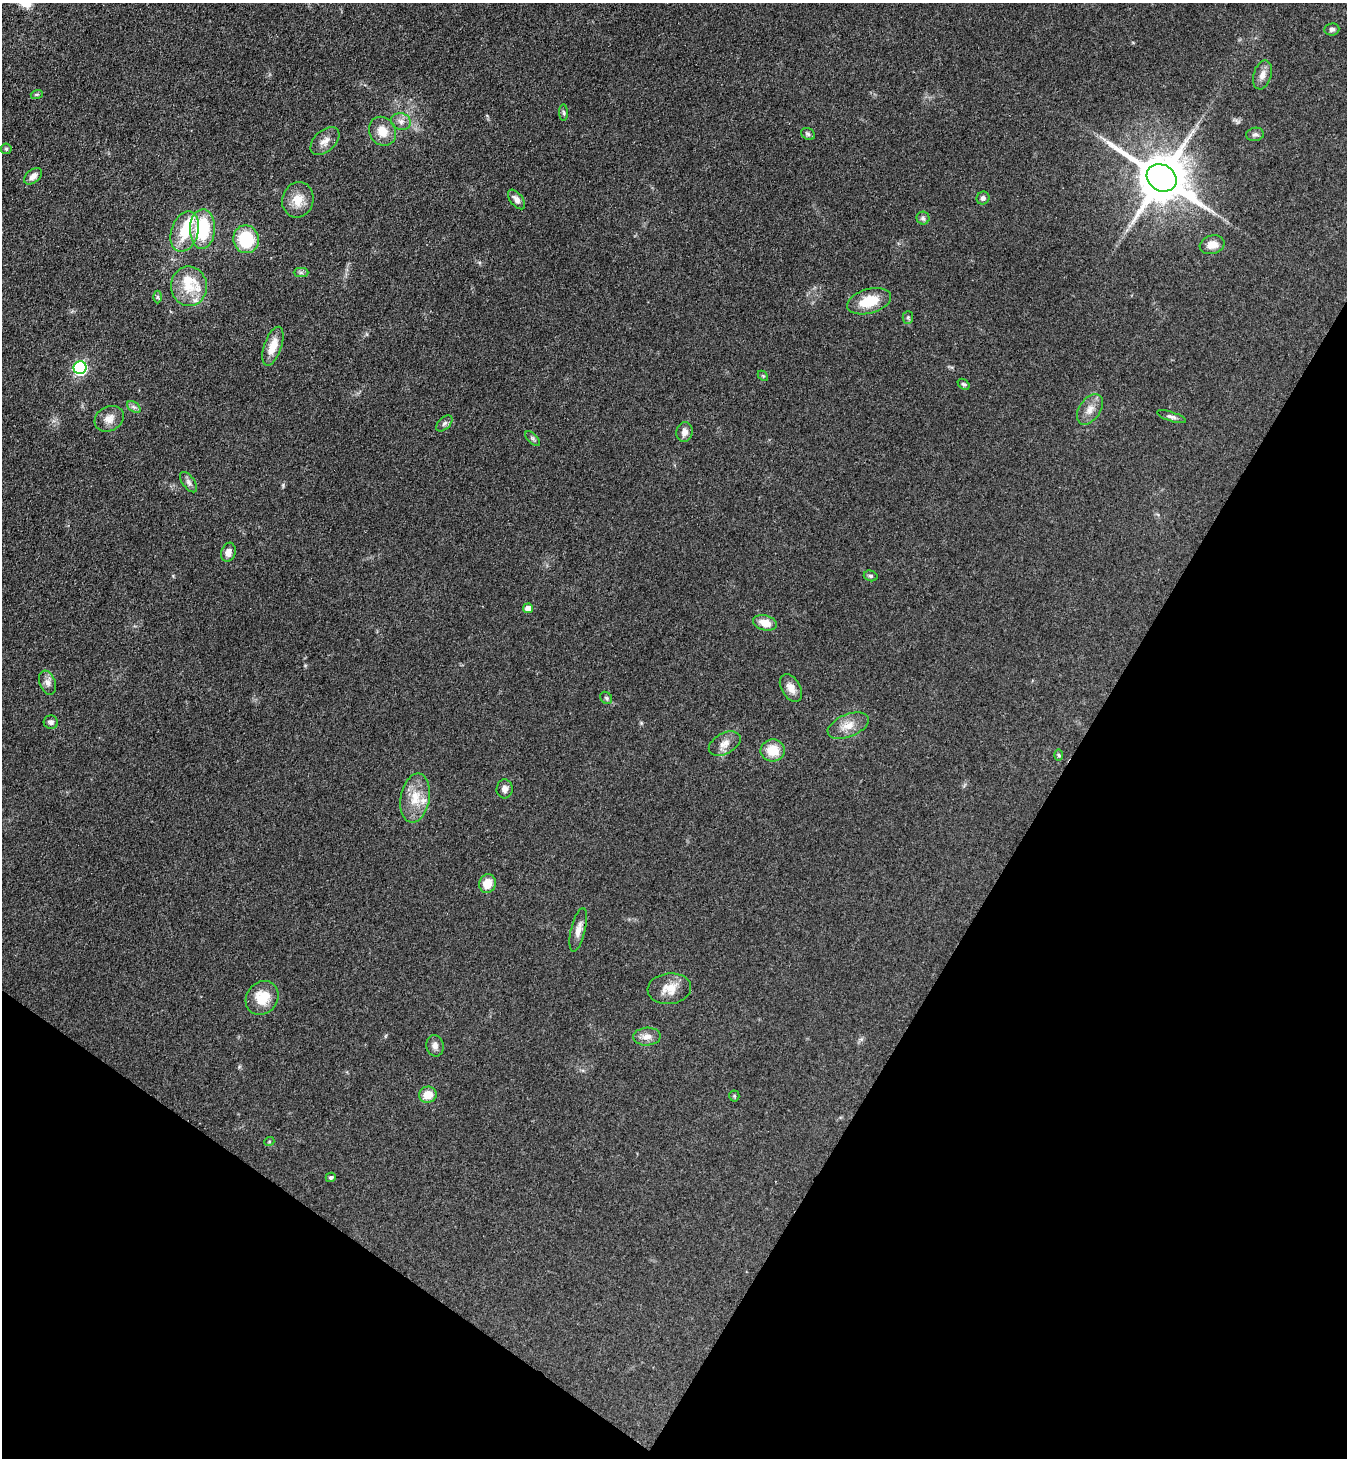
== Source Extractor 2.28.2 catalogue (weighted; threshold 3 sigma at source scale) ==
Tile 15 of 4 x 4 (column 3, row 4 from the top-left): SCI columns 2891-4235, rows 36-1491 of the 5919 x 5897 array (HDU 1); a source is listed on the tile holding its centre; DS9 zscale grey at full resolution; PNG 1349 x 1460 px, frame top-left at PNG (2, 3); each listed source drawn as its Kron ellipse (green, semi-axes under 4 px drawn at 4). Shown black and unused: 29% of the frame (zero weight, under 3 of 4 exposures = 5% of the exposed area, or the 3 px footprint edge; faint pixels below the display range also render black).
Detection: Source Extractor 2.28.2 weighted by HDU 2 'WHT'; one run over the whole footprint, this tile lists its part. Background 0.141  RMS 0.0079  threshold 0.0354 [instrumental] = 3 sigma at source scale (4.5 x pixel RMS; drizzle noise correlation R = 1.50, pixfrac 1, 0.05/0.05 arcsec/px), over >= 5 px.
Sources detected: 64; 3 inside a brighter listed object's ellipse — not listed separately; the other 61 listed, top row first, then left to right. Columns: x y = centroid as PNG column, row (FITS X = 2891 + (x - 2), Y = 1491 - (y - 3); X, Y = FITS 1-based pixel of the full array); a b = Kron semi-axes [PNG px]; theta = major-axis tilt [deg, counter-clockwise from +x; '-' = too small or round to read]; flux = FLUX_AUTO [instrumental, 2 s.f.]
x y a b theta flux
1332 29 7 6 - 2.2
1262 75 15 8 73 5.5
37 94 6 4 18 1.1
564 113 8 4 -88 1.3
401 121 10 8 -16 4.3
382 131 15 13 -58 12
808 134 7 5 -30 1.6
1255 134 9 6 9 2.4
325 141 17 10 43 6.4
6 149 5 5 - 1.2
33 176 10 6 41 4.9
1162 178 16 13 -34 4500
983 198 7 6 - 2.5
516 199 11 6 -52 3.8
298 200 18 15 74 12
923 218 6 6 - 1.8
202 229 20 12 88 45
185 232 21 13 73 22
246 239 14 12 -80 34
1212 245 12 9 15 7.5
301 273 7 4 0 1.7
189 286 20 18 -86 19
157 297 6 4 -89 1.3
869 301 22 12 16 21
908 317 6 5 - 1.3
273 346 20 8 71 13
80 368 6 6 - 130
763 376 6 4 -43 1.1
964 384 6 4 -39 1.4
134 407 7 5 -34 2
1090 409 17 10 56 7.6
1171 417 15 4 -18 2.5
109 419 15 12 29 7.6
444 423 10 5 44 2.3
685 432 10 8 79 4.7
533 439 9 4 -45 1.7
189 482 12 6 -54 2.8
228 552 10 7 72 4.9
871 576 7 5 -16 1.7
528 608 5 5 - 7.1
765 623 12 7 -15 9.5
48 683 12 8 -70 4.2
791 688 15 9 -58 6.6
606 698 7 5 -46 1.4
51 722 7 6 - 2.3
848 726 22 11 22 10
725 744 17 10 28 6.8
773 750 12 11 - 15
1059 755 6 4 -89 1.1
505 789 9 8 - 3.6
415 798 25 14 80 18
487 884 9 8 - 13
578 930 22 7 76 6.5
669 989 22 15 6 13
262 998 18 15 50 19
647 1037 14 9 3 5.9
435 1046 11 8 -79 4.1
428 1095 9 8 - 11
734 1096 5 5 - 1
269 1142 5 3 - 0.76
331 1177 5 4 - 1.5